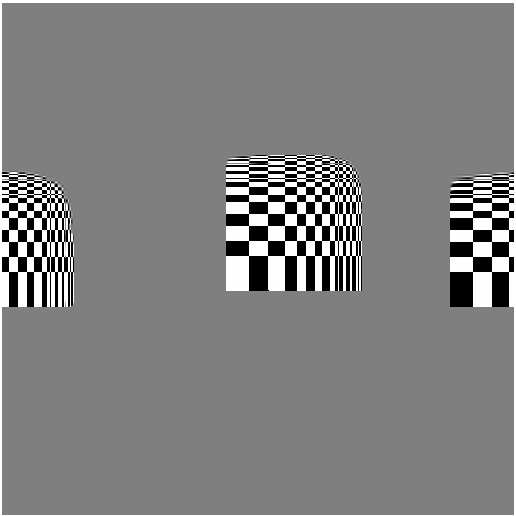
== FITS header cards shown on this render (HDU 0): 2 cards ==
NAXIS1  =                  512
NAXIS2  =                  512

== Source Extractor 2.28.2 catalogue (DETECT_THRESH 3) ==
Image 512 x 512 px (HDU 0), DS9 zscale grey, 1 PNG px = 1 image px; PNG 516 x 516 px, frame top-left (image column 1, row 512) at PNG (2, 3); no overlay
Background 0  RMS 1.5e-13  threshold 4.45e-13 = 3 sigma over >= 5 px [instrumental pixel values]
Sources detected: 60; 23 with non-positive FLUX_AUTO (blend fragments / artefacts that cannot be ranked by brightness) are not listed; the other 37 listed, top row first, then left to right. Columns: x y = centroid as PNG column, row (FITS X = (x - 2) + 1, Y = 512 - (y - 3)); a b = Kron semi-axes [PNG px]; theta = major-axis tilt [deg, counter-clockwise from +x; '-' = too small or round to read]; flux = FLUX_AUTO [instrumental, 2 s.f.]
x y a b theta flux
301 163 6 2 2 2.7e-11
260 166 11 2 0 2.3e-11
243 169 7 2 0 1.9e-11
332 176 4 3 - 2.1e-11
340 184 4 3 - 2.2e-11
4 185 5 2 - 1.0e-11
13 188 7 2 -1 2.7e-11
501 188 9 2 0 2.2e-11
5 192 6 3 0 4.2e-11
22 192 6 3 0 2.1e-11
485 192 8 2 0 1.0e-11
512 192 4 2 - 1.7e-11
22 196 6 3 0 4.1e-11
485 196 10 2 0 2.5e-11
512 196 4 3 - 3.6e-11
44 200 3 2 - 9.9e-12
466 200 11 3 1 3.1e-11
501 200 12 4 0 4.4e-10
350 205 6 2 89 3.3e-11
48 221 5 2 - 3.2e-11
52 221 5 2 - 1.8e-11
354 221 6 3 90 5.0e-11
56 237 7 2 90 6.1e-11
260 248 14 12 -5 3.9e-06
291 248 12 9 90 6.6e-05
358 248 10 2 90 1.9e-11
512 250 12 4 90 8.2e-08
13 264 12 7 -90 1.8e-06
62 264 12 2 90 3.8e-11
501 264 12 12 - 8.5e-07
277 269 23 12 -90 4.1e-04
301 269 23 7 90 8.2e-04
65 284 16 2 90 6.8e-11
5 285 23 6 -90 1.6e-05
22 285 23 7 -90 7.4e-06
484 285 23 13 90 2.1e-06
512 285 23 4 90 6.5e-06
At the frame edge (FLAGS 8, measured only in part): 7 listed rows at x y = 4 185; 5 192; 512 192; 512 196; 512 250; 5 285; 512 285
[23 non-positive-flux detections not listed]